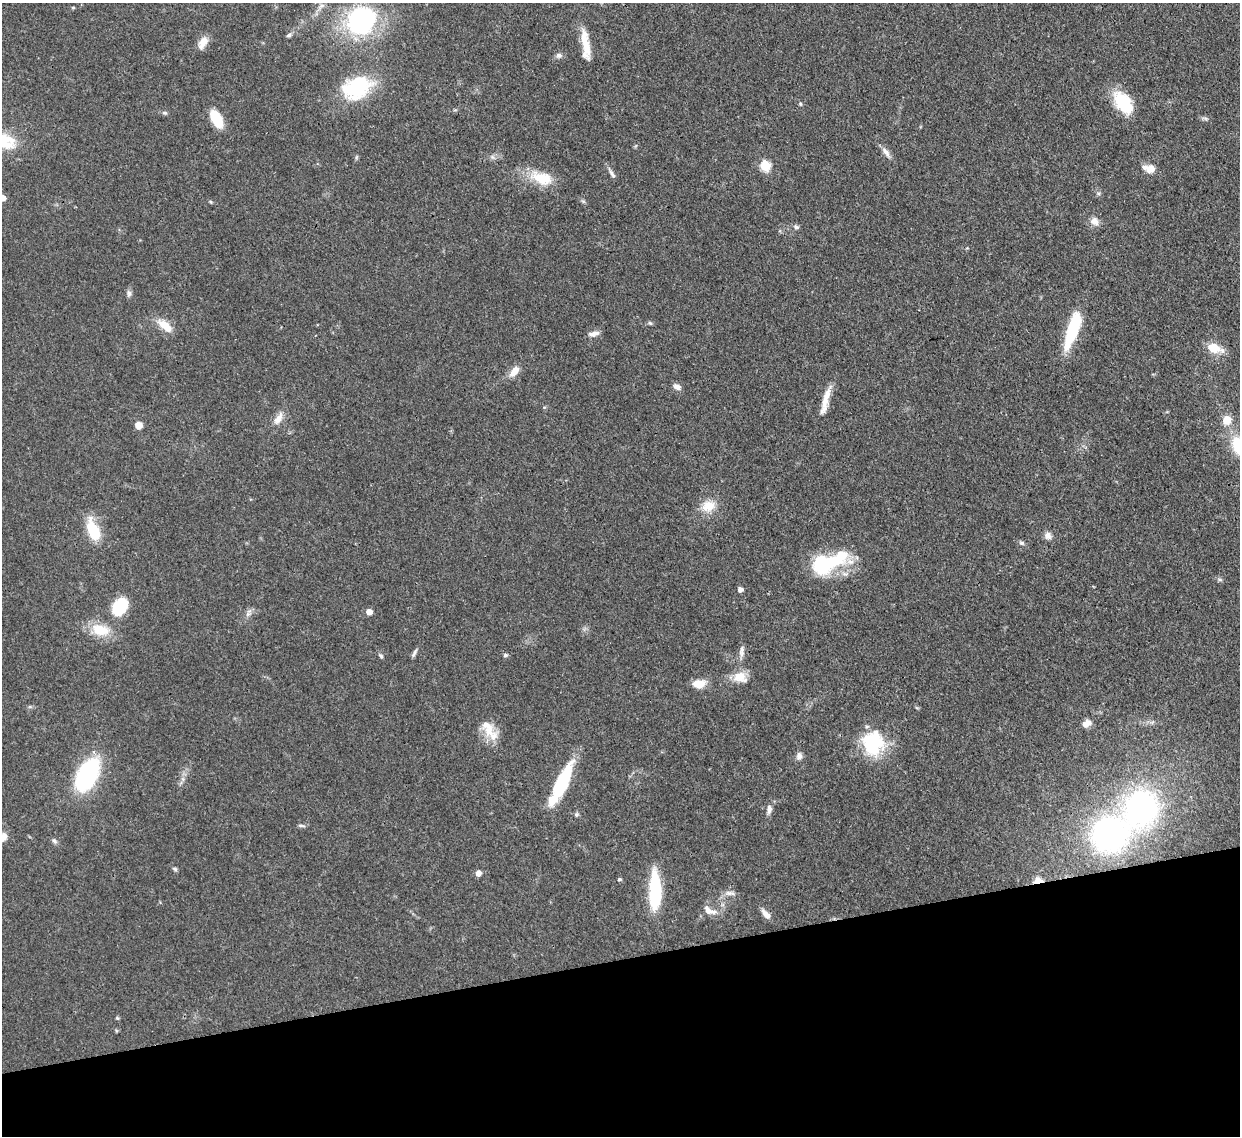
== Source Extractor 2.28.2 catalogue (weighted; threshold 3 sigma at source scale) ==
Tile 14 of 4 x 4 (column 2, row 4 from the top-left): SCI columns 1315-2552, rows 219-1352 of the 5102 x 5088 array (HDU 1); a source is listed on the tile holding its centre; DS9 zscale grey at full resolution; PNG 1242 x 1138 px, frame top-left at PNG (2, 3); no overlay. Shown black and unused: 16% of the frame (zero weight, under 3 of 4 exposures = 9% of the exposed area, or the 3 px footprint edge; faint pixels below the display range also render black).
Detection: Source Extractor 2.28.2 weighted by HDU 2 'WHT'; one run over the whole footprint, this tile lists its part. Background 0.115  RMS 0.0049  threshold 0.022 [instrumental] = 3 sigma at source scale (4.5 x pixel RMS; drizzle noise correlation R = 1.50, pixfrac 1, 0.05/0.05 arcsec/px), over >= 5 px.
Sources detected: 78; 5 inside a brighter listed object's ellipse — not listed separately; the other 73 listed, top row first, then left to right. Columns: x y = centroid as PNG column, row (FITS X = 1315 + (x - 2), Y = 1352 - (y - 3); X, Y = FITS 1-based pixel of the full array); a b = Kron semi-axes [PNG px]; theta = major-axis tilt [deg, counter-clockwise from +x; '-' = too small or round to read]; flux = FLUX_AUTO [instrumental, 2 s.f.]
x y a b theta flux
321 6 10 5 27 1.8
73 7 5 3 - 0.5
362 21 18 16 39 100
289 35 7 5 17 1.1
203 43 17 9 62 5.1
586 45 40 9 -83 10
559 55 9 7 -15 1.6
357 88 40 27 22 32
1123 103 29 17 -52 20
801 104 5 3 - 0.58
164 113 7 4 -19 0.91
1205 118 7 4 -19 0.92
216 119 19 10 -61 14
886 152 17 6 -55 3
765 166 6 5 - 32
1150 169 12 10 -8 4.2
612 174 15 5 -59 1.9
541 178 31 16 -18 15
1098 193 6 4 -18 0.74
3 198 4 4 - 4.5
210 202 5 4 - 0.65
1094 221 11 10 - 3.5
796 227 8 6 -26 1.3
129 293 10 6 -90 1.6
650 323 6 4 -44 0.72
165 325 19 9 -41 8.4
1073 330 40 12 71 27
594 334 13 6 8 2.8
1214 348 17 11 -23 8.4
514 372 15 8 47 4.9
677 387 10 7 -31 2.3
825 400 39 7 75 7.4
278 419 20 9 58 4.6
1227 420 8 7 - 8
139 425 6 6 - 4.9
708 506 19 15 18 8.2
93 531 22 10 -69 20
1048 536 9 9 - 2.5
1022 543 8 5 -15 1.1
828 563 48 20 22 36
1220 580 6 4 -19 0.82
740 589 4 4 - 2.5
120 607 18 12 56 24
369 612 5 5 - 4.3
248 614 7 5 45 1.3
100 630 25 15 -14 13
742 651 17 6 87 2.6
414 653 12 4 61 1.4
505 655 6 5 - 0.85
381 656 6 4 -30 0.91
740 676 18 14 10 7.1
699 684 13 8 2 7.3
1085 724 8 8 - 2.9
489 731 21 14 78 8.2
873 743 30 27 -84 29
799 756 10 7 81 2.2
87 775 22 12 62 100
561 784 42 11 64 39
1142 808 30 26 63 130
769 809 13 7 81 2.6
576 814 7 5 46 0.94
301 826 11 3 -4 1
1109 834 28 25 23 130
2 838 15 7 45 3.7
54 841 9 5 -52 1.3
175 869 7 4 -37 0.85
478 873 6 5 - 2.8
619 879 5 4 - 0.74
1038 881 6 4 12 20
655 891 42 12 -89 29
729 893 10 6 9 2.3
709 910 20 9 -31 4.1
766 914 13 6 -50 3.5
Overlapping masked pixels (flux is a lower limit): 1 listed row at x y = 1038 881
Isophote crosses this tile's border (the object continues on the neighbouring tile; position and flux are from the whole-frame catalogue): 2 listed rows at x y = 3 198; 2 838